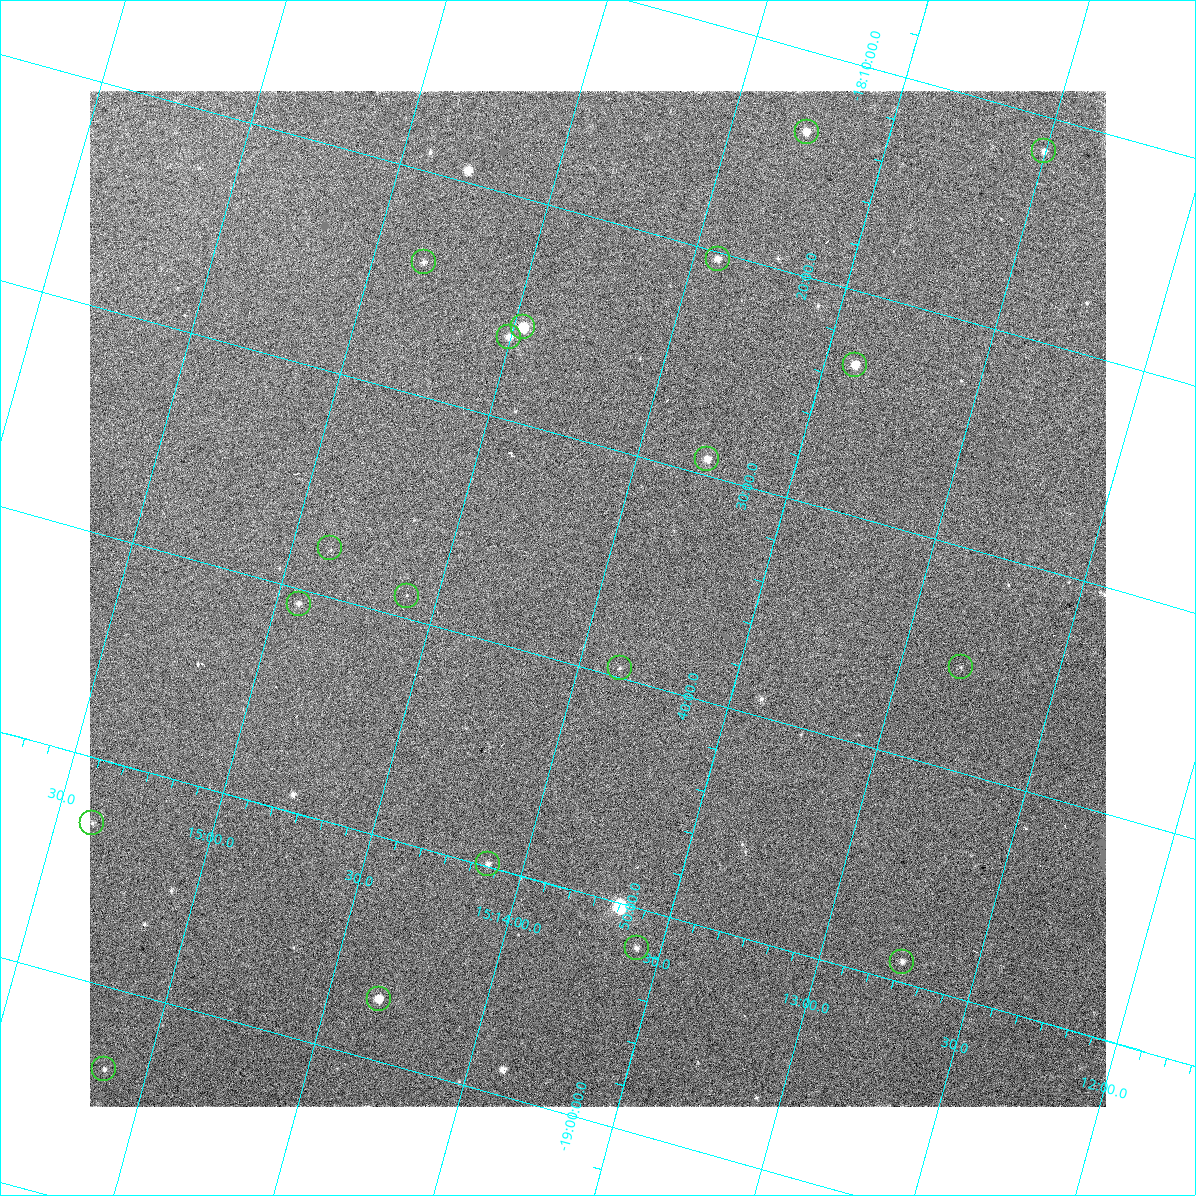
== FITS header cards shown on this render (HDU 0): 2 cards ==
NAXIS1  =                 1016 / length of data axis 1
NAXIS2  =                 1016 / length of data axis 2

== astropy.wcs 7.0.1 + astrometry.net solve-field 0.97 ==
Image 1016 x 1016 px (HDU 0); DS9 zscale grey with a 90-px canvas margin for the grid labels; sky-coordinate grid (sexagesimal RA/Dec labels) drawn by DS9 from the SOLVED WCS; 19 Tycho-2 reference stars matched to detected sources circled (green)
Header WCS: RA---SIN-SIP/DEC--SIN-SIP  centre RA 15:14:00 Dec -18:37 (228.50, -18.61 deg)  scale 2.76 arcsec/px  FOV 46.7' x 46.6'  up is +16 deg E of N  parity normal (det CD < 0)
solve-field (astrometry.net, Tycho-2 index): VERIFIED the header's WCS against the Tycho-2 star catalogue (verified at 3 index scales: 12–19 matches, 0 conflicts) and refined it, rather than solving blind
Solved WCS: RA---TAN-SIP/DEC--TAN-SIP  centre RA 15:14:00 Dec -18:37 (228.50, -18.61 deg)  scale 2.76 arcsec/px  FOV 46.7' x 46.6'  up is +16 deg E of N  parity normal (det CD < 0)
The solver's refit moves the header's centre by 0.78 arcsec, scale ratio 1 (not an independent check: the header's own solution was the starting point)
Tycho-2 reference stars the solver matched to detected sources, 19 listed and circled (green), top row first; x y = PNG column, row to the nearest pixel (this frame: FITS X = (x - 90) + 1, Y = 1016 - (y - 91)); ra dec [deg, ICRS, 3 dp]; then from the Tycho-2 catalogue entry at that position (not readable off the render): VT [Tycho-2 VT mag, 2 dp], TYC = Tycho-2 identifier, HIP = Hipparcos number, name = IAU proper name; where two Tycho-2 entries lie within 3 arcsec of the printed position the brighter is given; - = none
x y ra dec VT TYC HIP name
807 132 228.440 -18.227 9.88 6174-218-1 - -
1044 151 228.251 -18.193 10.33 6174-324-1 - -
718 259 228.481 -18.338 9.97 6174-578-1 - -
424 262 228.709 -18.401 11.11 6174-407-1 - -
523 327 228.617 -18.429 6.79 6174-156-1 74593 -
509 337 228.626 -18.439 8.32 6174-1340-1 - -
855 365 228.350 -18.388 10.16 6174-445-1 - -
707 459 228.445 -18.488 9.89 6174-256-1 - -
330 548 228.719 -18.631 11.53 6174-58-1 74626 -
407 596 228.649 -18.650 11.74 6174-17-1 - -
299 604 228.732 -18.678 10.34 6174-21-1 - -
961 667 228.202 -18.589 10.87 6174-474-1 - -
620 668 228.467 -18.660 10.60 6174-3-1 - -
92 823 228.845 -18.882 11.58 6178-72-1 - -
488 864 228.528 -18.832 10.25 6178-27-1 - -
637 948 228.394 -18.863 10.84 6178-60-1 - -
902 962 228.184 -18.818 9.30 6178-50-1 - -
379 999 228.584 -18.953 7.23 6178-107-1 - -
104 1069 228.784 -19.062 10.91 6178-585-1 - -